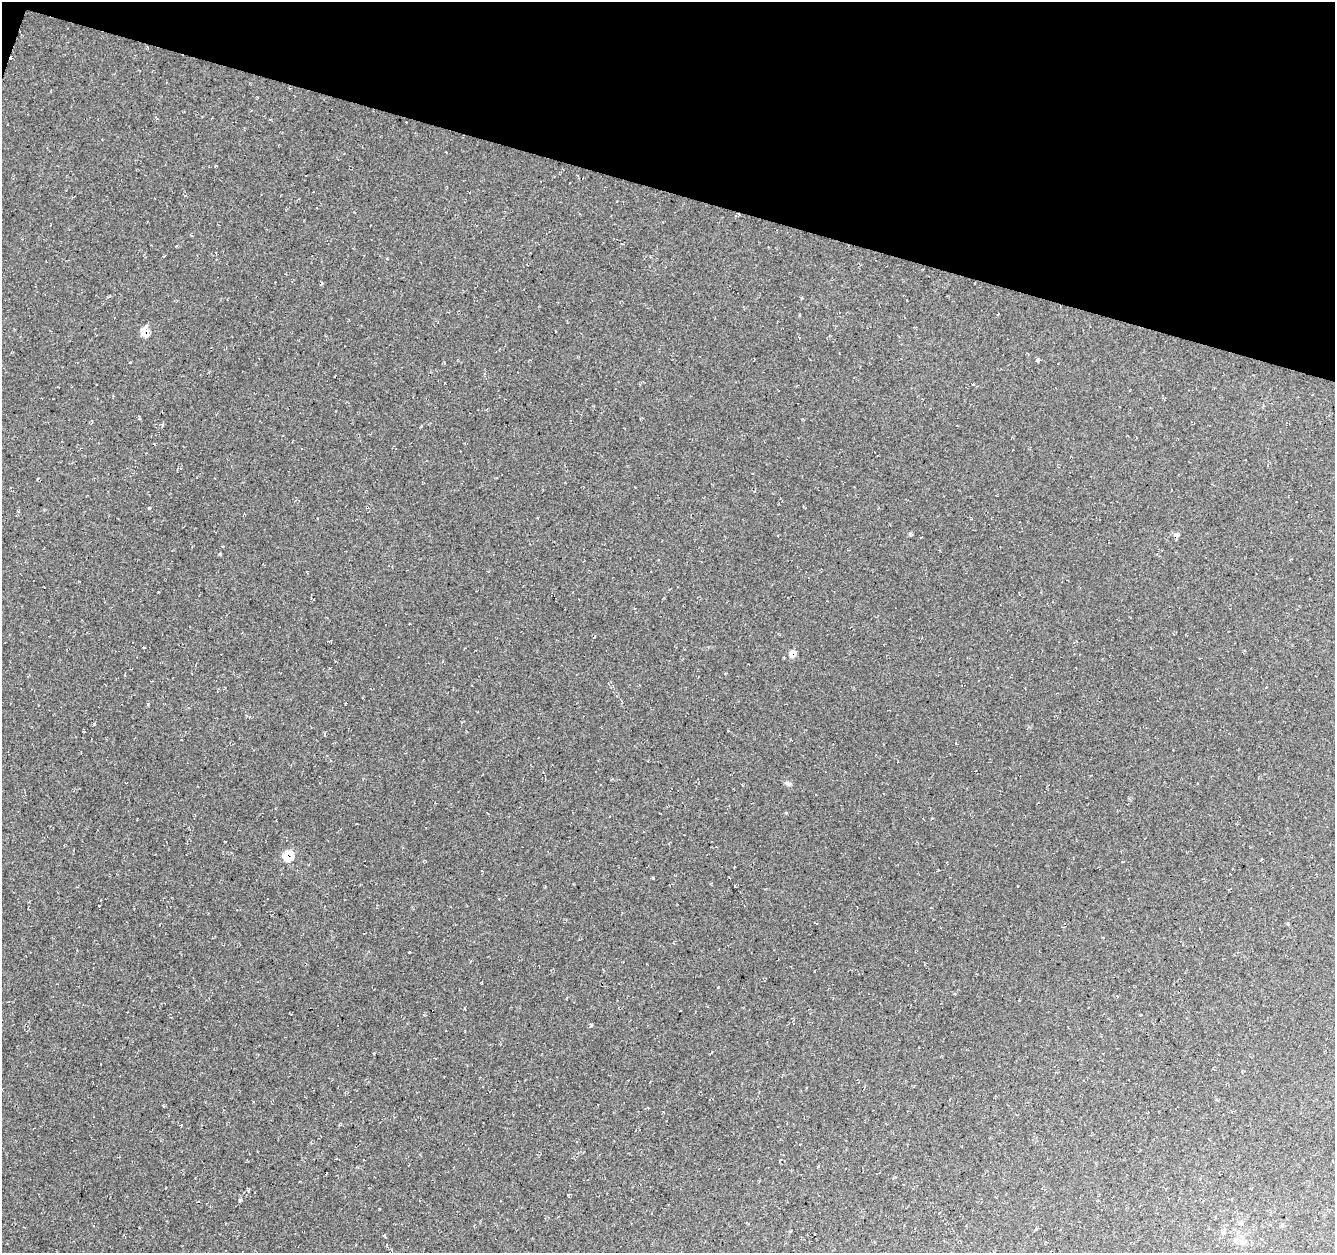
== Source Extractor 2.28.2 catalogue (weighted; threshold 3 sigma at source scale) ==
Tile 2 of 4 x 4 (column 2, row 1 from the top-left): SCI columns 1339-2671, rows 4033-5283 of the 5381 x 5612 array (HDU 1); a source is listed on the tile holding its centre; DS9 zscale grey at full resolution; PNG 1337 x 1255 px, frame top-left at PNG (2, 2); no overlay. Shown black and unused: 15% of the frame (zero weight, under 2 of 3 exposures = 2% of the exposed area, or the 3 px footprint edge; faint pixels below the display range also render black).
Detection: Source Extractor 2.28.2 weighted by HDU 2 'WHT'; one run over the whole footprint, this tile lists its part. Background 0.0367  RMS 0.011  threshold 0.0474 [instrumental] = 3 sigma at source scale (4.5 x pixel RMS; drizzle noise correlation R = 1.50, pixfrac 1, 0.0396/0.0396 arcsec/px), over >= 5 px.
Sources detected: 22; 1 cosmic-ray / hot-pixel residue — not listed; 1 inside a brighter listed object's ellipse — not listed separately; the other 20 listed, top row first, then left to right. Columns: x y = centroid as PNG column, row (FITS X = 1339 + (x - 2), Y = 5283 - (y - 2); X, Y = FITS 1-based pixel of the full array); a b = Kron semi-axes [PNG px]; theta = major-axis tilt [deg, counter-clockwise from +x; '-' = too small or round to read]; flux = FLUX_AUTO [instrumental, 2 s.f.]
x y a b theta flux
145 332 9 8 - 11
1037 361 5 4 - 1.6
445 363 4 3 - 0.74
162 425 5 3 - 0.98
149 508 3 3 - 1.6
1176 535 7 6 - 3.1
219 554 4 3 - 1.3
594 637 4 2 - 0.82
792 654 7 7 - 7.8
94 724 3 3 - 1.4
788 784 8 5 -21 2.4
288 856 9 9 - 21
1261 859 3 2 - 1.3
653 878 3 3 - 1.6
591 1024 5 3 - 1.3
240 1200 4 3 - 2
1241 1222 8 5 17 2.4
1223 1232 7 6 - 3.1
384 1235 3 3 - 2.1
1236 1240 8 7 - 5.8
Overlapping masked pixels (flux is a lower limit): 3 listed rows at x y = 145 332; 792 654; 288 856
Unlisted compact peaks at least as high as the median listed source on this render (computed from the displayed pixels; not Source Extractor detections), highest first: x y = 409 952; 148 704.